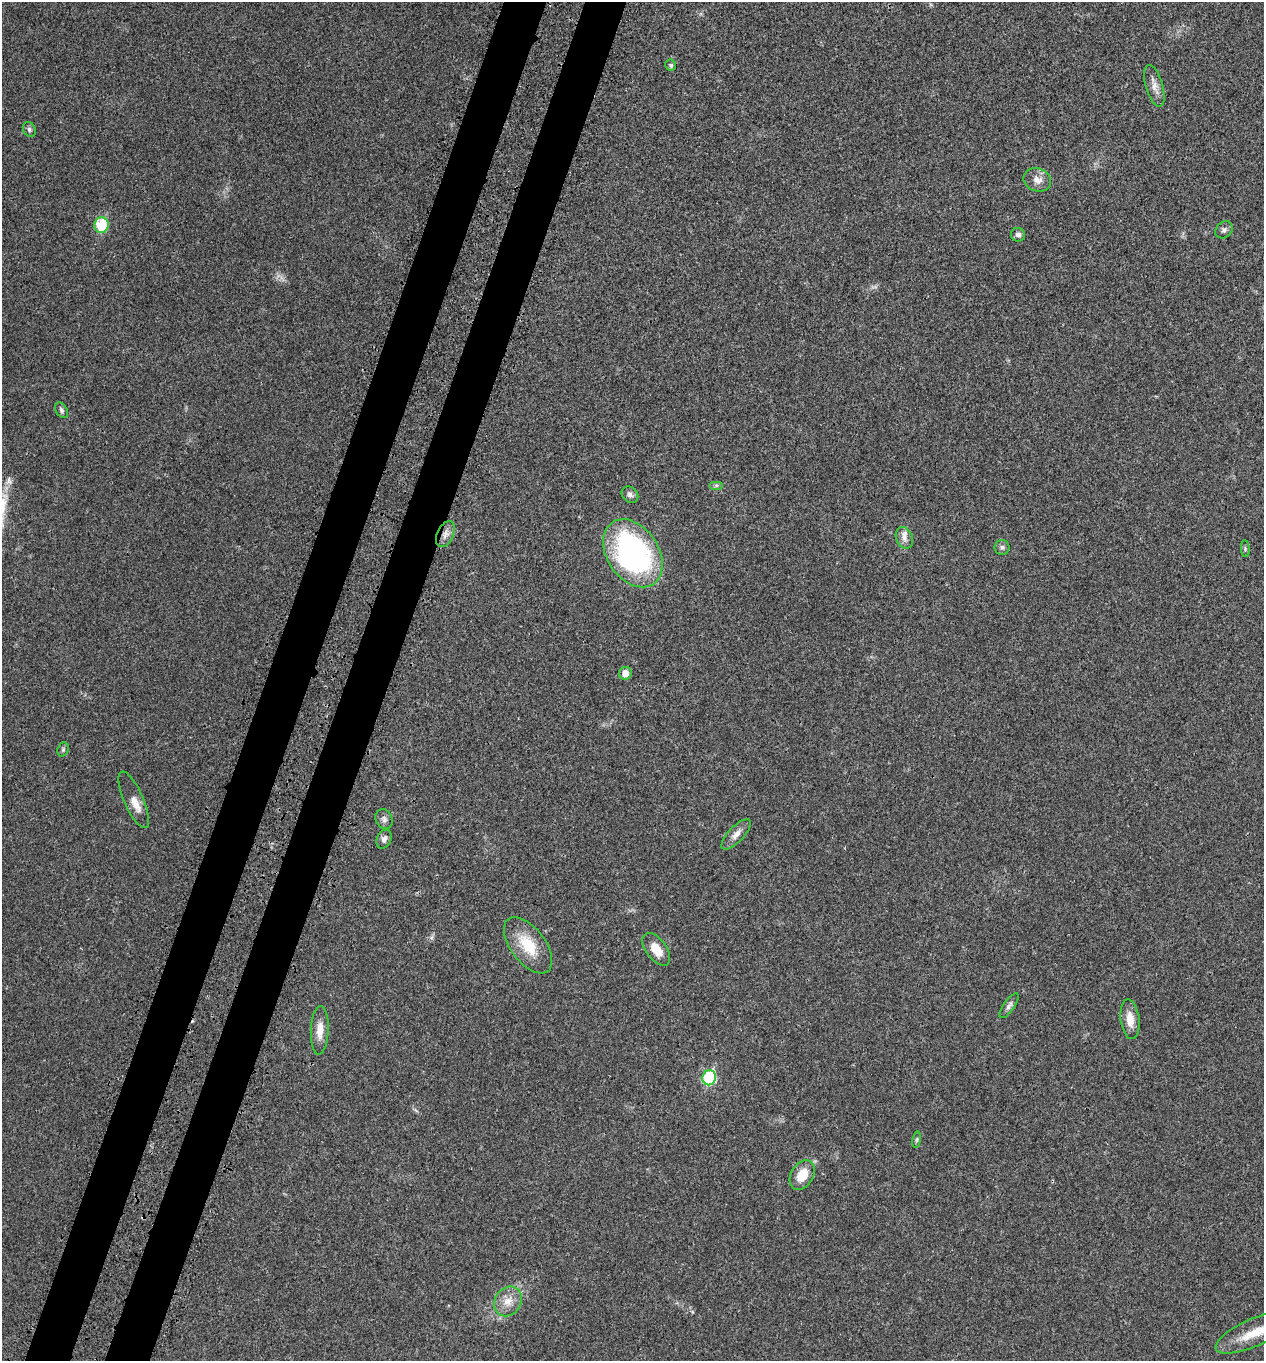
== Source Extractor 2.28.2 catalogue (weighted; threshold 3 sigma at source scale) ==
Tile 7 of 4 x 4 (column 3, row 2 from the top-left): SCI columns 2750-4011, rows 2819-4177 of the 5629 x 5638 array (HDU 1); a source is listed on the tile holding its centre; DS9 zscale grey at full resolution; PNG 1266 x 1363 px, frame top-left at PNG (2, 2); each listed source drawn as its Kron ellipse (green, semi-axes under 4 px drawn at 4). Shown black and unused: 7% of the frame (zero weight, under 3 of 4 exposures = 8% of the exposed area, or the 3 px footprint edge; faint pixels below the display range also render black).
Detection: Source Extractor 2.28.2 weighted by HDU 2 'WHT'; one run over the whole footprint, this tile lists its part. Background 0.0234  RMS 0.0034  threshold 0.0154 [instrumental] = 3 sigma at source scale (4.5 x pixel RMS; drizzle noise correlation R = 1.50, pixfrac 1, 0.05/0.05 arcsec/px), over >= 5 px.
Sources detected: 31; all 31 listed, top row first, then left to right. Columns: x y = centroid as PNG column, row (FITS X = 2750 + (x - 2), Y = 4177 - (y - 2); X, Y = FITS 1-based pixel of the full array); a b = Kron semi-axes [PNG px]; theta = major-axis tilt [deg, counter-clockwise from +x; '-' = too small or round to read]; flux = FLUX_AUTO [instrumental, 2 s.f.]
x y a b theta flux
671 65 5 5 - 0.63
1154 86 22 8 -74 2.7
29 129 8 6 -62 0.77
1037 180 14 11 -22 2.9
101 225 8 7 - 16
1224 230 9 7 44 1.1
1018 235 7 6 - 1.1
61 410 8 5 -59 0.85
716 485 7 4 0 0.61
630 495 9 7 -43 1.2
445 534 14 8 65 2.4
904 538 11 8 -67 1.9
1002 547 7 7 - 0.97
1245 549 8 3 -85 0.47
633 553 37 26 -56 70
625 673 6 6 - 3.1
63 749 7 5 70 0.58
134 800 30 9 -66 3.9
384 819 10 8 -67 1.3
736 834 19 8 46 2.5
384 839 10 7 65 1.4
528 945 33 17 -53 11
656 949 18 10 -53 5.3
1009 1006 15 5 55 1.2
1130 1019 20 9 -83 4.2
320 1030 24 9 88 4.2
709 1078 7 6 - 29
917 1140 8 4 81 0.56
802 1175 16 11 59 6.7
508 1301 16 13 56 4.4
1253 1333 40 13 24 9.3
Isophote crosses this tile's border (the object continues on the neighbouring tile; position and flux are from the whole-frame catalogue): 1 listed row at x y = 1253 1333